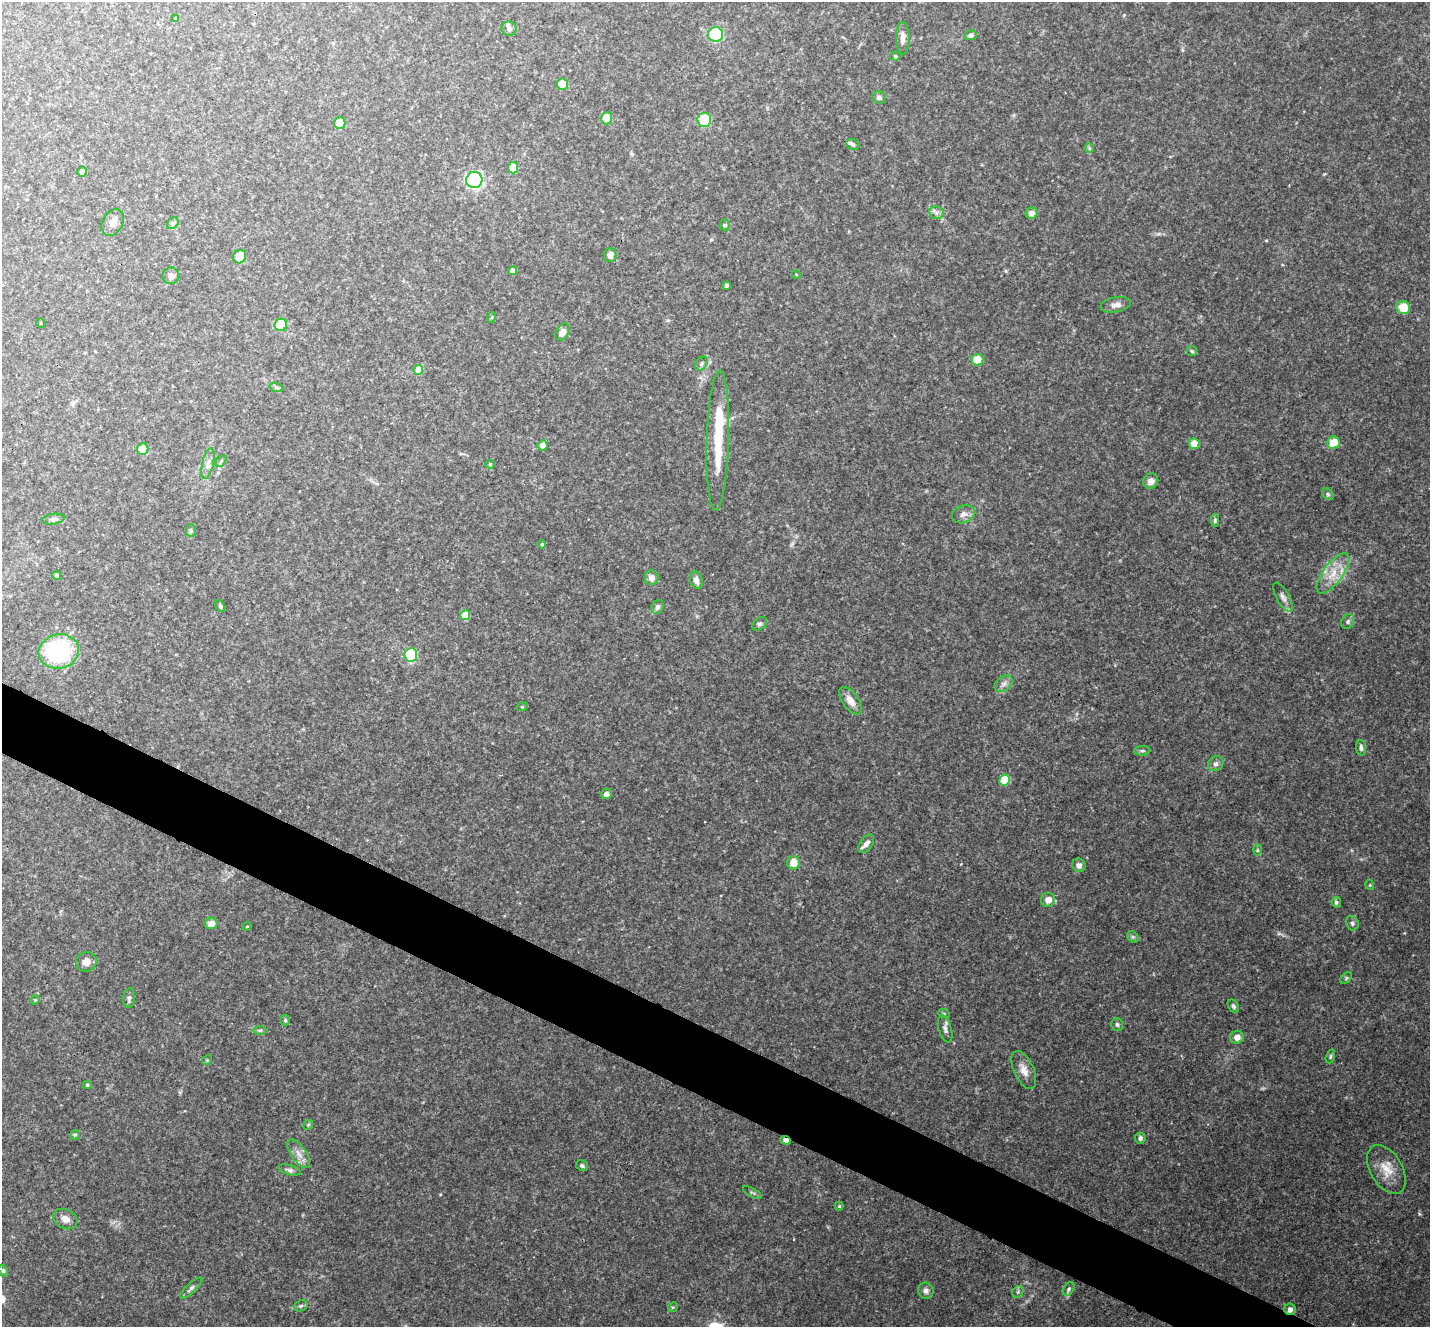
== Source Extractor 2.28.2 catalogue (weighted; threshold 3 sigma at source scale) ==
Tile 6 of 4 x 4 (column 2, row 2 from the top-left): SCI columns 1436-2863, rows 2937-4261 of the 5722 x 5735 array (HDU 1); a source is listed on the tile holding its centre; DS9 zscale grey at full resolution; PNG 1432 x 1329 px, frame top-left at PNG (2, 2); each listed source drawn as its Kron ellipse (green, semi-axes under 4 px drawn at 4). Shown black and unused: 5% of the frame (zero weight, under 3 of 4 exposures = <1% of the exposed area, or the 3 px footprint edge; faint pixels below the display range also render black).
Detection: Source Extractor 2.28.2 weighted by HDU 2 'WHT'; one run over the whole footprint, this tile lists its part. Background 0.125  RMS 0.0075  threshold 0.0337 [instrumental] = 3 sigma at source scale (4.5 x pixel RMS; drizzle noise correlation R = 1.50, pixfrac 1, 0.05/0.05 arcsec/px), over >= 5 px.
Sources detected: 123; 1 too faint to see at this stretch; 1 inside a brighter object's white glare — neither listed nor drawn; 3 inside a brighter listed object's ellipse — not listed separately; the other 118 listed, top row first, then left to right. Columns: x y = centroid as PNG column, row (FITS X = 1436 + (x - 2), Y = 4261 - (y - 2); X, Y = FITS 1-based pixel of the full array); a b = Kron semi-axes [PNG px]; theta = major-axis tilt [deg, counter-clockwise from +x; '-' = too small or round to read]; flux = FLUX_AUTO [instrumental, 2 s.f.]
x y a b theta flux
176 18 4 4 - 0.94
509 29 7 7 - 2.2
715 34 7 7 - 67
971 35 6 5 - 2.2
903 38 16 6 -90 5.3
895 56 5 4 - 1.1
562 84 6 5 - 11
879 97 7 6 - 2
607 118 6 5 - 15
704 120 7 7 - 30
340 123 6 5 - 22
853 144 7 5 -23 1.4
1089 148 5 5 - 1.1
513 168 6 5 - 13
82 172 5 5 - 3.6
474 180 8 8 - 150
936 213 7 6 - 2.5
1032 213 6 6 - 5.3
113 222 14 10 60 5.1
173 223 6 5 - 1.6
725 225 5 5 - 1.1
610 255 7 6 - 3.7
240 257 7 6 - 11
512 271 4 4 - 3.5
796 274 4 3 - 0.57
171 276 8 8 - 2.6
726 285 4 3 - 2.1
1116 305 15 7 10 4.7
1403 308 7 6 - 16
492 317 5 3 - 0.69
41 323 5 3 - 0.61
281 325 6 6 - 22
563 332 9 6 60 4.4
1192 351 5 5 - 1.2
977 360 6 6 - 14
701 363 7 5 56 1.7
418 370 5 4 - 16
276 387 7 4 -20 1.3
718 441 70 11 88 36
1333 443 6 6 - 15
1194 444 5 5 - 11
543 445 5 5 - 4.9
143 449 6 5 - 16
221 461 6 4 46 1.1
208 464 16 5 77 4
490 464 4 4 - 0.86
1151 481 8 7 - 3.9
1328 494 6 5 - 1.4
963 514 12 8 21 4.3
53 519 11 5 7 2.5
1215 520 6 4 88 1.3
191 531 6 5 - 1.3
542 544 4 4 - 0.91
1333 574 24 9 53 14
57 576 4 4 - 2.9
652 578 7 7 - 5
696 580 9 6 -74 3.6
1283 597 16 6 -61 3.7
220 606 6 4 -63 1.4
657 607 7 5 64 2.6
465 615 5 4 - 23
1348 621 8 6 62 2.1
759 624 8 5 37 1.9
59 651 20 17 14 83
411 655 6 6 - 84
1004 684 10 7 38 3.4
850 701 16 8 -55 6.6
522 707 5 3 - 0.73
1361 748 8 5 -84 1.9
1142 751 8 5 2 1.4
1216 764 8 7 - 2.7
1004 780 5 5 - 20
606 794 6 5 - 3.5
866 844 10 6 54 4.7
1257 850 6 4 89 1.1
794 863 6 6 - 9.1
1079 865 7 6 - 3.3
1370 885 5 3 - 0.68
1048 900 7 7 - 6.1
1336 902 5 4 - 1.9
211 923 6 6 - 5.7
1352 923 7 6 - 2.1
247 926 4 3 - 0.6
1133 937 6 5 - 1.5
86 962 10 9 - 5.7
1346 978 7 4 46 1.1
129 998 9 6 82 2.1
35 1000 5 4 - 0.88
1233 1006 7 5 -58 1.6
944 1014 6 4 -18 0.91
285 1020 5 5 - 1.2
1117 1024 6 5 - 1.7
945 1029 14 6 -73 3.2
260 1030 7 4 1 1.4
1237 1037 7 6 - 5.5
1330 1056 7 4 71 1.1
207 1060 5 4 - 0.83
1024 1070 20 9 -65 7.4
87 1085 4 4 - 1.1
308 1125 5 4 - 1.1
75 1135 5 4 - 1.1
1140 1138 5 5 - 2.2
786 1140 5 4 - 5.4
299 1154 17 7 -55 5.6
582 1166 6 5 - 1.5
290 1170 11 5 -16 2
1386 1170 27 16 -60 15
752 1193 10 4 -31 1.4
839 1206 4 4 - 0.97
65 1219 13 9 -28 5.5
3 1271 6 4 -63 1.1
191 1288 14 4 43 2.5
1069 1289 7 5 54 1.7
926 1291 8 7 - 3.1
1018 1292 6 5 - 1.4
301 1306 7 5 21 1.6
673 1307 5 4 - 1
1290 1309 6 5 - 3.1
Overlapping masked pixels (flux is a lower limit): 2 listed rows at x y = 786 1140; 1290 1309
Unlisted compact peaks at least as high as the median listed source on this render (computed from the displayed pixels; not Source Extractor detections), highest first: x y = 1419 1214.